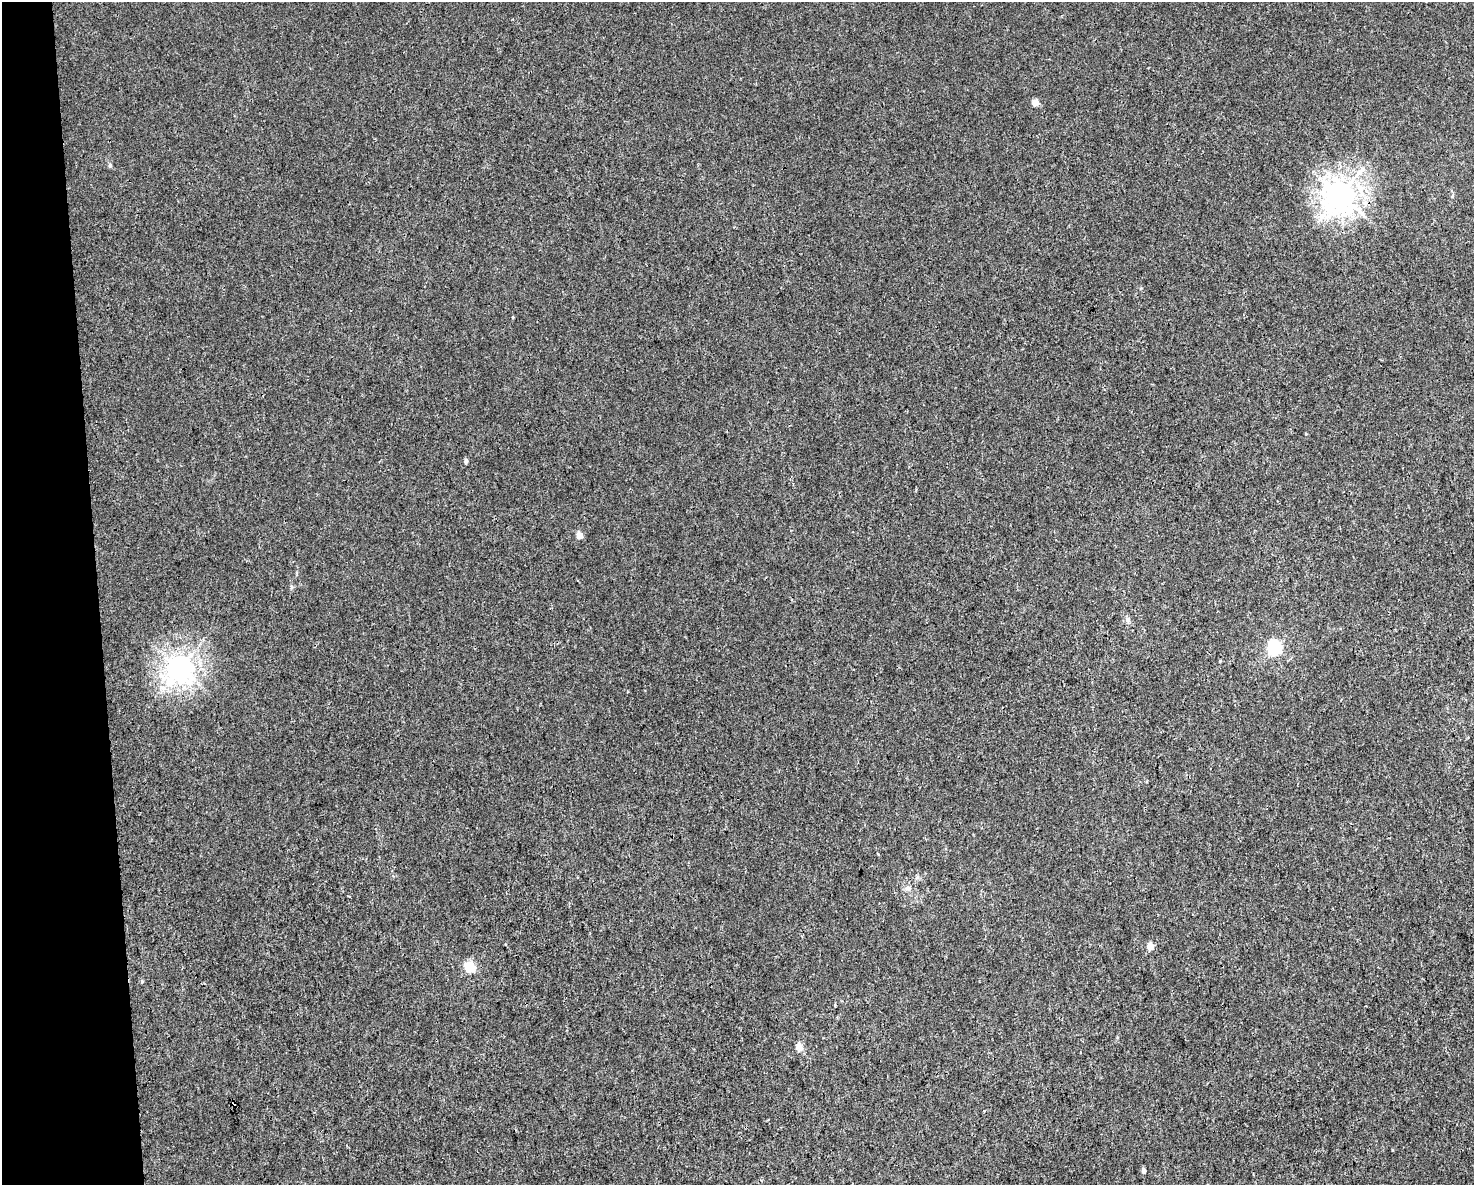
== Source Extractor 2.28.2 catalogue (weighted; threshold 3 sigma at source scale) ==
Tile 4 of 3 x 4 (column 1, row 2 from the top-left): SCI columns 64-1535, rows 2368-3550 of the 4497 x 4734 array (HDU 1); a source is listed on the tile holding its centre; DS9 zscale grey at full resolution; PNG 1476 x 1187 px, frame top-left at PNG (2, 2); no overlay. Shown black and unused: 7% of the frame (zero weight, under 3 of 4 exposures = <1% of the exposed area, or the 3 px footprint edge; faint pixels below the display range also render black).
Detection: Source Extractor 2.28.2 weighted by HDU 2 'WHT'; one run over the whole footprint, this tile lists its part. Background 0.00208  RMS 0.002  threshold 0.00921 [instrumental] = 3 sigma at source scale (4.5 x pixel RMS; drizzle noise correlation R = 1.50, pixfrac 1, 0.0396/0.0396 arcsec/px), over >= 5 px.
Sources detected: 18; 1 cosmic-ray / hot-pixel residue — not listed; the other 17 listed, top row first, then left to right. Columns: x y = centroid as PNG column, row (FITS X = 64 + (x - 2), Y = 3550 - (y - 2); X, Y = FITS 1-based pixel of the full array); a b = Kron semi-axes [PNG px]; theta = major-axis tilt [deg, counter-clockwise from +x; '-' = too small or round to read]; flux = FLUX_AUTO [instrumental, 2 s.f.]
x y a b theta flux
1035 103 5 4 - 3
110 165 6 5 - 0.37
1340 195 10 9 - 290
513 317 4 3 - 0.17
466 461 5 4 - 0.52
579 535 5 4 - 2.9
1128 620 9 6 -80 0.62
1275 647 6 6 - 43
180 668 9 8 - 210
917 877 7 4 -72 0.36
908 888 9 7 -26 0.81
1150 946 5 4 - 3
470 967 5 5 - 15
142 982 5 4 - 0.25
799 1047 10 8 -70 1.3
234 1105 4 3 - 2.9
1143 1170 4 4 - 0.95
Overlapping masked pixels (flux is a lower limit): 1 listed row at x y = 234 1105